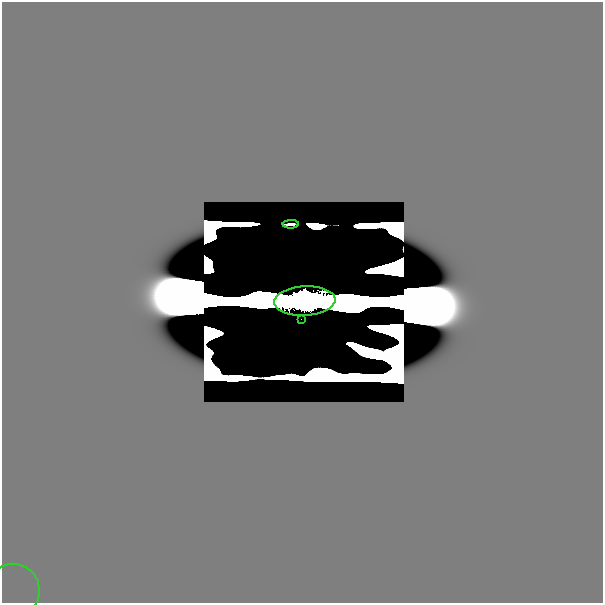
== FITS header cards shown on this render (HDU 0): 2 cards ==
NAXIS1  =                  601
NAXIS2  =                  601

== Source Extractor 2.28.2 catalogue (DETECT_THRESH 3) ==
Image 601 x 601 px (HDU 0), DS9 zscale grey, 1 PNG px = 1 image px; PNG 605 x 605 px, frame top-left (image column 1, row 601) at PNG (2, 2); each listed source drawn as its Kron ellipse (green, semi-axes under 4 px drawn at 4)
Background -5.61e-45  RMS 1.5e-32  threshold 4.47e-32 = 3 sigma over >= 5 px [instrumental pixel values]
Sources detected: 8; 4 with non-positive FLUX_AUTO (blend fragments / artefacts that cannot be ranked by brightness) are neither listed nor drawn; the other 4 listed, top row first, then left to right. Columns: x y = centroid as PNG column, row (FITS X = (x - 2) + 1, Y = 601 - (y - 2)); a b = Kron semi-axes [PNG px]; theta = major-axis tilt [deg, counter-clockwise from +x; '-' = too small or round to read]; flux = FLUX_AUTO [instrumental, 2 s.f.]
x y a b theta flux
291 224 8 2 0 2.2e-10
305 301 31 14 3 3.6e+01
301 319 2 2 - 2.8e-02
13 591 27 26 - 2.1e-16
At the frame edge (FLAGS 8, measured only in part): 2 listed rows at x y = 305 301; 13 591
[4 non-positive-flux detections neither listed nor drawn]